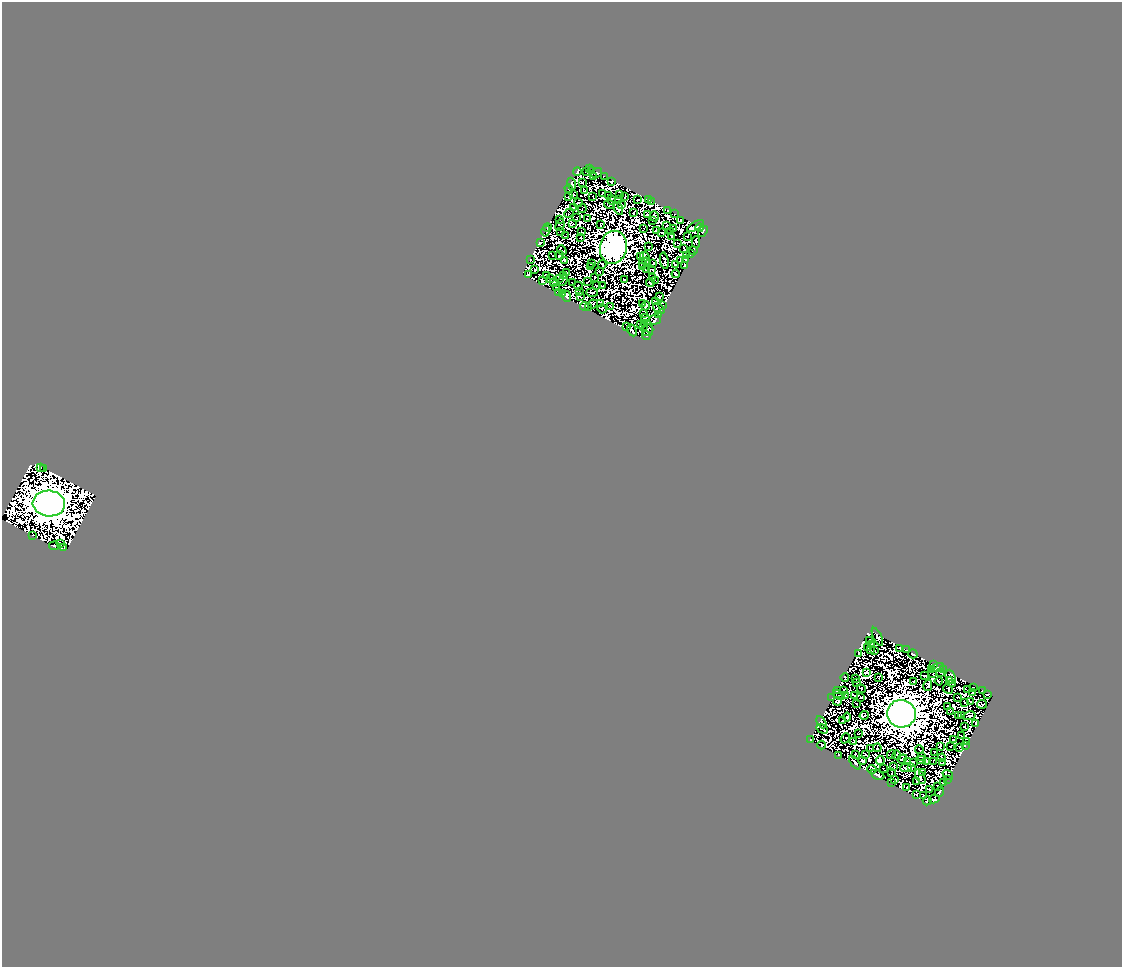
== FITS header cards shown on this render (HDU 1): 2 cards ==
NAXIS1  =                 1120
NAXIS2  =                  965

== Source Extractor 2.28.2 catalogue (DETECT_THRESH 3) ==
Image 1120 x 965 px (HDU 1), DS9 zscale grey, 1 PNG px = 1 image px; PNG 1124 x 969 px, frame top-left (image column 1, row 965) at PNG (2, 2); each listed source drawn as its Kron ellipse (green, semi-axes under 4 px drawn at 4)
Background 2.54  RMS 3.9e-04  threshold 0.00117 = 3 sigma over >= 5 px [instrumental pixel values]
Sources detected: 562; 295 with non-positive FLUX_AUTO (blend fragments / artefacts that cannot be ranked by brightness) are neither listed nor drawn; the other 267 listed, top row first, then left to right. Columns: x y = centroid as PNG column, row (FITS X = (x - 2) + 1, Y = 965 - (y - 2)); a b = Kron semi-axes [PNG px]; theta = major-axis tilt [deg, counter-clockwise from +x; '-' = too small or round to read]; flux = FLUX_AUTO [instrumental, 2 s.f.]
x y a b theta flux
589 168 2 2 - 4.7e+01
591 170 3 2 - 2.7e+01
577 172 4 3 - 1.2e+02
586 172 3 2 - 5.3e+01
597 173 5 2 - 1.2e+01
604 176 4 2 - 3.0e+01
593 177 2 2 - 3.2e+01
611 181 4 2 - 3.6e+01
582 182 3 3 - 1.1e+01
572 184 6 2 -70 8.8e+00
569 189 4 3 - 1.8e+01
584 190 4 2 - 3.0e+01
574 194 2 2 - 9.2e+00
602 194 3 2 - 4.1e+01
619 195 2 2 - 3.3e+01
608 196 3 2 - 7.3e+01
625 196 2 2 - 7.9e+01
569 197 3 2 - 3.4e+01
593 197 3 2 - 3.9e+01
618 199 2 2 - 1.4e+01
611 200 5 2 - 1.7e+01
638 200 3 2 - 9.2e+01
648 200 3 2 - 1.7e+01
651 201 3 2 - 3.5e+01
578 203 4 2 - 6.6e+01
622 204 3 2 - 6.6e+01
610 205 6 2 -19 1.4e+01
574 207 2 2 - 6.5e+00
582 208 4 2 - 2.8e+01
618 208 7 4 -65 6.5e+01
668 211 3 2 - 1.5e+02
569 213 5 2 - 3.2e+01
634 213 3 2 - 2.4e+01
647 214 4 3 - 7.3e+01
675 214 3 2 - 3.6e+01
654 216 5 3 - 3.4e+01
577 218 2 2 - 3.1e+01
587 219 3 2 - 6.4e+00
559 220 4 2 - 1.6e+01
653 220 3 2 - 1.6e+01
680 220 3 2 - 1.5e+00
573 224 3 2 - 4.0e+01
560 225 6 2 68 1.9e+01
600 225 3 2 - 5.1e+01
666 226 3 2 - 2.1e+01
695 226 9 3 31 2.3e+02
700 227 4 3 - 1.1e+02
548 228 4 3 - 1.0e+02
644 228 3 2 - 3.3e+01
673 228 4 2 - 2.3e+01
546 231 6 3 74 1.4e+02
656 231 3 2 - 3.0e+01
703 231 6 3 53 1.2e+02
561 232 3 3 - 6.4e+01
582 232 3 2 - 2.5e+01
671 232 2 2 - 4.2e+01
662 233 4 2 - 1.6e+01
566 236 2 2 - 6.7e+00
671 236 2 2 - 4.1e+01
688 236 3 2 - 2.9e+01
581 238 2 2 - 3.0e+01
696 242 6 4 -90 9.0e+00
540 243 4 3 - 6.9e+01
678 243 4 2 - 6.3e+00
613 247 16 13 78 2.9e+05
648 247 3 2 - 3.3e+01
684 248 4 2 - 4.0e+01
562 250 5 2 - 2.0e+01
693 251 4 3 - 1.3e+01
691 254 3 2 - 2.4e+01
553 255 2 2 - 1.1e+01
560 255 4 2 - 1.9e+01
686 255 3 2 - 2.3e+01
641 256 3 3 - 4.0e+01
645 257 5 3 - 1.3e+01
685 259 2 2 - 4.5e+01
530 260 3 2 - 6.9e+01
564 260 4 2 - 6.3e+00
680 260 2 2 - 2.0e+00
664 261 8 3 -80 4.4e+01
646 262 4 2 - 4.8e+01
592 263 3 2 - 6.8e+01
642 263 3 3 - 6.2e+01
653 263 3 2 - 4.9e+01
602 264 4 2 - 3.6e+01
675 265 2 2 - 3.4e+01
685 265 3 2 - 8.6e+01
591 267 3 2 - 2.1e+01
642 267 2 2 - 3.0e+01
652 269 3 2 - 4.6e+01
535 270 3 2 - 3.5e+01
646 270 4 2 - 4.8e+01
599 271 2 2 - 4.5e+01
567 272 3 2 - 6.7e+01
529 274 4 2 - 3.1e+01
676 274 4 3 - 7.4e+01
546 276 3 2 - 6.0e+01
563 276 3 2 - 3.5e+01
595 277 3 2 - 2.6e+01
653 277 2 2 - 4.0e+01
560 278 3 2 - 4.1e+01
551 279 2 2 - 5.3e+01
542 280 4 3 - 7.6e+01
563 280 6 2 60 4.6e+00
624 280 3 2 - 2.1e+01
588 281 4 2 - 2.4e+00
655 281 2 2 - 2.9e+01
554 282 4 2 - 7.5e+01
573 283 3 2 - 4.7e+01
650 283 4 3 - 4.6e+01
596 285 3 2 - 6.0e+01
578 286 4 2 - 1.0e+01
602 286 2 2 - 3.1e+01
556 287 2 2 - 3.5e+01
558 292 4 2 - 5.1e+01
580 292 3 2 - 1.9e+01
592 293 6 2 -3 1.2e+01
562 294 2 2 - 8.2e+01
566 296 6 3 -67 1.7e+02
581 297 3 2 - 2.3e+01
659 297 2 2 - 7.0e+01
655 301 3 3 - 1.6e+00
601 303 4 2 - 6.5e+00
642 303 3 2 - 5.7e+01
593 304 5 3 - 5.6e+01
584 306 4 4 - 2.9e+01
646 306 4 2 - 8.3e+01
663 306 3 2 - 2.6e+01
588 307 4 2 - 4.5e+00
610 307 3 2 - 2.9e+01
659 308 7 4 -37 2.4e+01
602 309 4 2 - 1.4e+01
643 314 4 2 - 2.9e+01
658 314 3 2 - 5.5e+01
645 318 4 3 - 1.5e+02
655 319 6 5 - 5.5e+01
640 324 3 2 - 4.4e+01
645 324 2 2 - 1.1e+01
626 327 2 2 - 2.0e+01
644 327 2 2 - 4.6e+00
632 330 6 3 -63 1.2e+02
648 330 6 5 - 2.3e+02
646 336 4 3 - 1.6e+02
40 467 4 2 - 1.3e+02
44 468 3 2 - 9.1e+01
49 503 16 13 -5 2.1e+06
33 535 3 2 - 4.6e+01
60 544 3 2 - 4.8e+01
54 546 5 2 - 5.8e+01
63 548 3 2 - 1.8e+01
877 637 10 3 -63 7.7e+01
869 640 3 2 - 3.0e+01
871 644 4 2 - 5.3e+00
867 647 2 2 - 4.5e+01
899 648 3 2 - 2.4e+01
871 650 3 2 - 2.8e+01
906 650 3 2 - 1.9e+01
875 651 2 2 - 2.3e+01
859 654 3 2 - 8.6e+01
913 654 4 3 - 2.2e+02
933 664 3 2 - 5.6e+01
937 668 7 3 16 1.1e+02
931 669 3 2 - 2.4e+01
944 670 2 2 - 2.8e+01
866 672 3 3 - 1.9e+01
933 673 3 2 - 8.6e+00
941 673 2 2 - 5.8e+01
924 676 3 2 - 2.5e+01
845 677 4 3 - 9.3e+01
951 677 7 4 -67 6.0e+01
879 678 3 2 - 1.4e+01
856 679 2 2 - 3.7e+01
939 681 4 2 - 4.2e+01
949 681 3 2 - 4.4e+01
857 682 2 2 - 4.9e+01
913 682 2 2 - 5.0e+01
953 683 2 2 - 2.2e+01
928 685 6 3 75 1.5e+01
973 687 2 2 - 3.5e+01
861 689 4 2 - 4.3e+01
948 689 5 2 - 1.6e+01
968 689 3 2 - 1.7e+01
844 690 4 2 - 7.5e+01
982 690 3 2 - 6.5e+01
837 691 4 2 - 9.0e+01
973 692 4 2 - 1.2e+02
988 694 4 2 - 2.5e+01
838 695 6 2 -31 2.0e+01
855 695 3 2 - 3.0e+01
846 696 3 2 - 2.9e+01
861 697 2 2 - 4.1e+01
958 697 3 2 - 7.7e+01
832 698 2 2 - 3.7e+00
837 701 4 4 - 2.0e+01
965 702 3 2 - 3.8e+01
971 702 3 2 - 4.5e+01
856 704 2 2 - 3.9e+01
982 704 5 3 - 9.4e+01
948 706 3 2 - 4.4e+01
951 712 3 2 - 4.6e+01
901 714 14 13 - 1.3e+06
864 715 5 3 - 6.0e+01
959 715 2 2 - 3.5e+01
962 715 2 2 - 1.6e+01
969 716 6 2 12 9.0e+00
847 717 4 2 - 4.8e+01
843 721 3 3 - 2.5e+01
821 722 6 3 -60 7.0e+01
976 724 3 2 - 3.3e+01
965 726 4 2 - 1.1e+01
822 729 6 2 -31 9.8e+01
858 734 2 2 - 3.7e+01
961 736 3 2 - 3.4e+01
845 738 5 2 - 2.3e+01
810 740 3 2 - 1.8e+01
954 740 3 2 - 1.2e+00
854 741 3 2 - 3.3e+01
967 742 4 3 - 2.6e+02
822 745 4 3 - 1.1e+02
941 746 3 2 - 1.4e+01
950 746 2 2 - 1.5e+01
965 746 2 2 - 2.8e+01
960 747 2 2 - 2.4e+01
877 748 4 2 - 4.7e+01
870 749 3 2 - 4.3e+01
920 750 4 2 - 8.0e+01
935 752 3 2 - 1.4e+00
856 754 3 2 - 2.1e+01
839 755 3 2 - 9.5e+01
865 755 3 2 - 5.4e+01
891 755 5 2 - 4.6e+01
897 755 5 3 - 1.4e+01
921 757 2 2 - 1.9e+01
942 758 4 2 - 3.6e+01
902 759 5 3 - 2.4e+01
880 760 4 2 - 5.6e+01
921 760 5 2 - 7.3e+01
863 761 4 3 - 5.0e+01
926 761 2 2 - 3.3e+01
933 761 2 2 - 4.3e+01
908 762 3 3 - 1.0e+01
914 762 4 3 - 1.3e+01
855 763 8 3 -51 3.9e+01
942 763 3 2 - 2.1e+01
894 766 4 2 - 1.2e+01
906 768 6 2 2 3.4e+01
912 768 3 2 - 5.9e+01
872 769 5 3 - 1.9e+00
883 769 4 2 - 4.9e+01
923 772 3 2 - 4.7e+01
891 773 3 2 - 1.6e+01
877 775 7 4 -24 7.9e+01
948 775 6 2 -37 1.8e+02
920 777 8 3 -63 7.1e+01
947 779 2 2 - 2.8e+01
894 780 3 2 - 3.9e+01
917 781 3 2 - 2.8e+01
891 783 3 2 - 4.7e+01
943 783 3 2 - 3.3e+01
937 786 2 2 - 3.6e+01
907 788 2 2 - 4.7e+01
930 790 3 2 - 3.5e+01
939 792 5 3 - 1.2e+02
916 794 3 2 - 1.1e+02
923 796 4 2 - 7.8e+01
934 799 5 4 - 4.2e+01
927 801 5 2 - 3.0e+01
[295 non-positive-flux detections neither listed nor drawn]